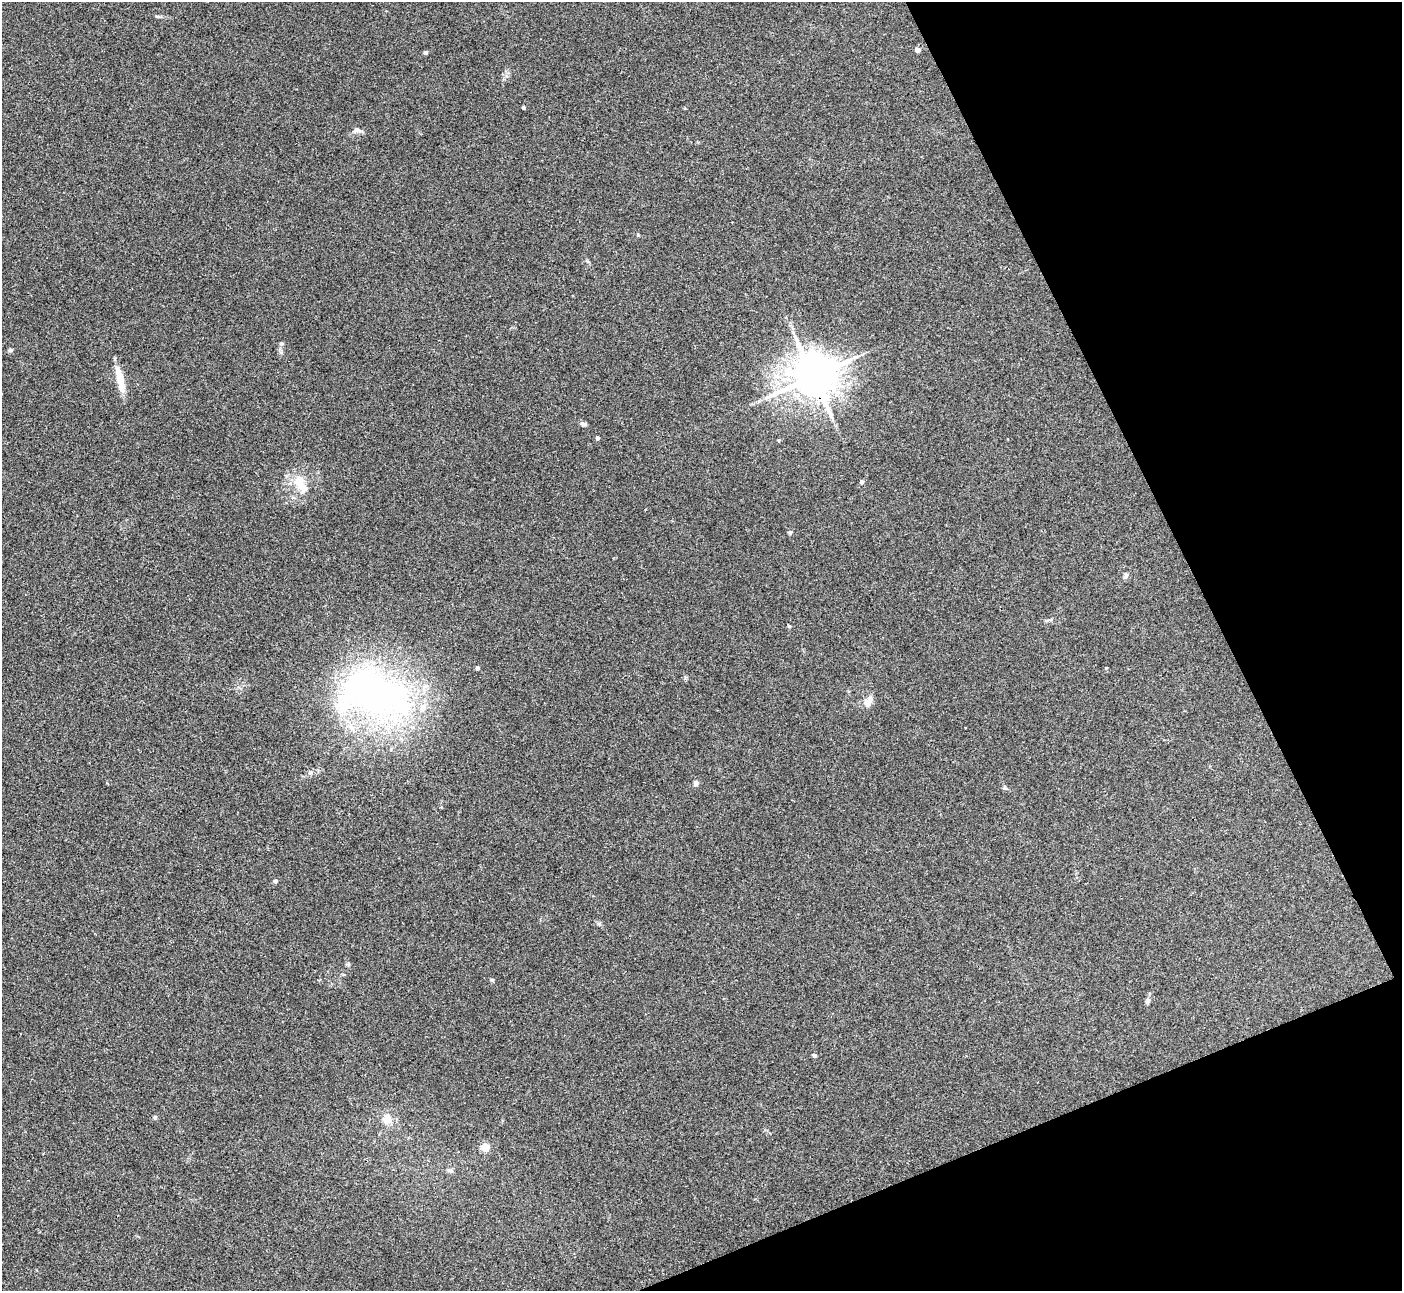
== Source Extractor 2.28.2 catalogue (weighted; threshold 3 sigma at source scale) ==
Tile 12 of 4 x 4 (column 4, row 3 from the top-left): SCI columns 4203-5602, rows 1440-2728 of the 5603 x 5591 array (HDU 1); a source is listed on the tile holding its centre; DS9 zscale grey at full resolution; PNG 1404 x 1293 px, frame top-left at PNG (2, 2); no overlay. Shown black and unused: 20% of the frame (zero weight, under 3 of 4 exposures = <1% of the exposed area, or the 3 px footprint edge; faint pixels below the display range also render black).
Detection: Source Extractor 2.28.2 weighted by HDU 2 'WHT'; one run over the whole footprint, this tile lists its part. Background 0.106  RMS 0.0063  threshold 0.0281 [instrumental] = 3 sigma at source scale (4.5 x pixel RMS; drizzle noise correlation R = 1.50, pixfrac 1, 0.05/0.05 arcsec/px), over >= 5 px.
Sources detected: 33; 2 inside a brighter object's white glare — not listed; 3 inside a brighter listed object's ellipse — not listed separately; the other 28 listed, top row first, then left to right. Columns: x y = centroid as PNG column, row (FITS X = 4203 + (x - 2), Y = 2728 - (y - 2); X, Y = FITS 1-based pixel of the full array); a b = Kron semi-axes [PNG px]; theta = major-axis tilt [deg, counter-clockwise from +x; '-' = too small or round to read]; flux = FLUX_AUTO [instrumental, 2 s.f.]
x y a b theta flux
158 16 6 4 17 0.81
917 50 4 4 - 4.1
426 52 5 4 - 1.1
523 108 3 3 - 0.89
357 130 9 4 -9 1.5
10 350 6 5 - 1
119 375 24 8 -78 8.6
813 376 13 11 23 2300
583 424 8 5 -8 1.4
597 438 4 3 - 1.8
778 440 4 4 - 0.69
861 482 4 4 - 1.5
300 483 23 13 -76 12
790 532 6 5 - 0.97
1126 576 8 5 69 1.6
477 668 4 4 - 1.6
1106 668 3 3 - 0.45
376 694 87 62 -17 210
868 701 16 8 64 4.6
696 783 8 6 60 1.8
275 881 4 4 - 1.6
492 980 6 3 -18 0.7
1148 1001 8 6 76 1.6
814 1055 4 3 - 1.6
155 1117 5 5 - 0.91
387 1119 13 11 -66 6.2
485 1147 11 9 -12 4.9
450 1171 8 5 -7 1.5
Overlapping masked pixels (flux is a lower limit): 1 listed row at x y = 813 376
Unlisted compact peaks at least as high as the median listed source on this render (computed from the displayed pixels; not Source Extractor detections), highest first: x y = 789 626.